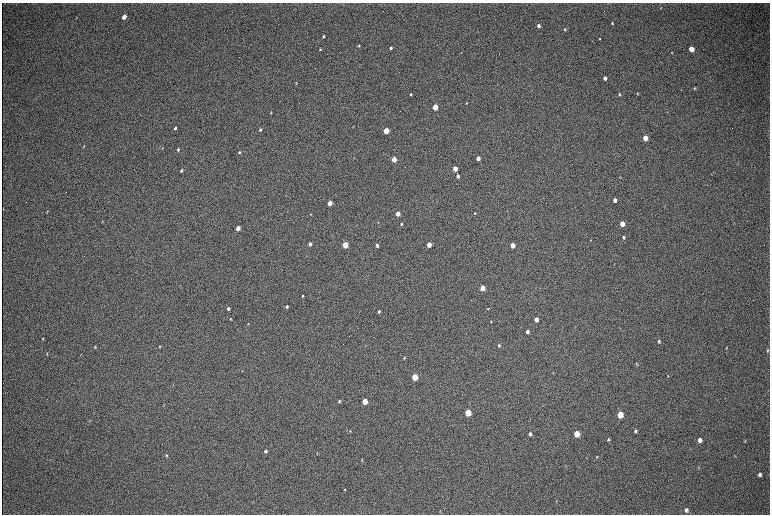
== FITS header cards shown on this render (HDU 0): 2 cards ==
NAXIS1  =                 1536 / length of data axis 1
NAXIS2  =                 1024 / length of data axis 2

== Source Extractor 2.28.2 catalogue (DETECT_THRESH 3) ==
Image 1536 x 1024 px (HDU 0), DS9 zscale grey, zoomed out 1/2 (1 PNG px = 2 x 2 image px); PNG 772 x 516 px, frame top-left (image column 1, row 1023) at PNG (2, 3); no overlay
Background 306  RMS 23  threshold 68.2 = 3 sigma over >= 5 px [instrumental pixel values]
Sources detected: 104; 3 cannot appear on this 1/2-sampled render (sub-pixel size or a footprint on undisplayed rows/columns) and are not listed; the other 101 listed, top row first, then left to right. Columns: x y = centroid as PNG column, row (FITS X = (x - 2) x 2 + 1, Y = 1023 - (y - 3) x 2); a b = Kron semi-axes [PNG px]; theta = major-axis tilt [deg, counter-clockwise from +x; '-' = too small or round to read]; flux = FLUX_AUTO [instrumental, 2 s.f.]
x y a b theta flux
661 8 3 3 - 3000
124 17 4 3 - 47000
612 23 3 2 - 4300
538 26 3 3 - 17000
565 29 3 2 - 4300
324 36 3 2 - 5600
600 39 2 2 - 5100
359 46 3 2 - 4000
390 48 3 3 - 12000
320 49 3 2 - 3500
691 49 4 3 - 72000
672 52 4 2 - 2400
605 78 3 3 - 19000
296 83 3 2 - 2500
560 84 2 1 - 1000
694 88 4 3 - 4600
637 93 3 2 - 3700
411 94 3 2 - 5500
619 94 3 3 - 5600
466 103 3 2 - 3100
435 107 3 3 - 150000
271 112 3 2 - 3100
667 112 3 2 - 1500
353 126 3 2 - 2000
175 128 4 3 - 8600
260 130 3 2 - 6900
386 131 3 3 - 220000
645 138 4 3 - 91000
84 146 4 2 - 2600
162 147 3 3 - 2300
178 149 4 3 - 5800
239 152 4 3 - 5300
478 158 3 3 - 39000
394 159 3 3 - 130000
455 169 3 3 - 70000
181 171 3 2 - 6900
458 176 3 3 - 20000
615 200 3 3 - 24000
330 203 3 3 - 74000
47 211 4 2 - 2500
475 213 2 2 - 3600
310 214 4 2 - 2700
398 214 3 3 - 67000
102 221 3 2 - 2200
401 224 3 2 - 5100
622 224 4 3 - 70000
238 228 3 3 - 63000
623 237 3 3 - 7700
590 240 3 2 - 2200
310 244 3 3 - 14000
345 245 3 3 - 190000
377 245 3 3 - 16000
429 245 3 3 - 76000
512 245 3 3 - 92000
482 288 3 3 - 90000
303 296 3 2 - 4900
287 306 3 3 - 9200
228 308 3 3 - 12000
488 309 3 1 - 4100
379 311 3 3 - 9800
230 319 3 3 - 4000
536 319 3 3 - 44000
491 322 3 2 - 2900
248 324 3 3 - 2900
527 332 3 3 - 18000
42 338 3 3 - 3000
659 341 4 3 - 7700
499 345 3 3 - 8000
159 346 3 3 - 3200
95 347 3 3 - 4300
726 347 4 2 - 3300
768 350 4 3 - 4400
47 353 4 2 - 2600
404 358 3 3 - 3800
636 363 4 3 - 2900
242 371 3 2 - 1400
553 373 3 2 - 1600
668 376 3 2 - 2500
414 377 4 3 - 240000
339 401 3 3 - 5500
365 401 4 3 - 150000
468 412 4 3 - 340000
620 415 4 3 - 220000
89 421 3 2 - 2100
350 431 3 3 - 3500
635 431 4 3 - 10000
530 434 3 3 - 13000
576 434 4 3 - 170000
608 439 3 3 - 5700
699 440 4 3 - 31000
745 441 4 2 - 2900
265 451 3 3 - 11000
317 453 3 2 - 1900
166 455 4 3 - 5200
597 457 4 3 - 3800
362 460 3 3 - 2500
698 468 3 3 - 2900
759 474 4 3 - 16000
344 490 3 2 - 2700
556 501 4 2 - 2400
686 510 4 4 - 14000
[3 sub-pixel or undisplayed-footprint detections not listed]